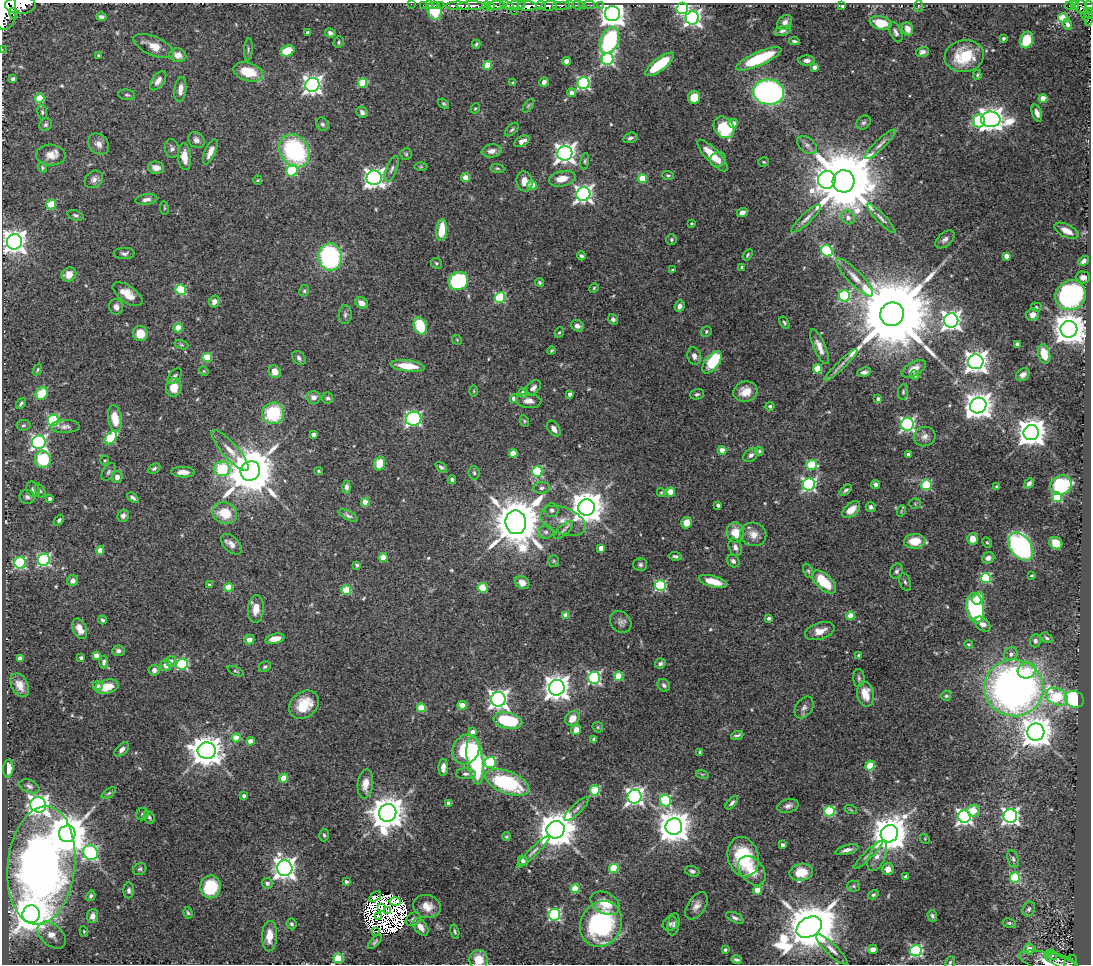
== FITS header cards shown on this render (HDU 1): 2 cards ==
NAXIS1  =                 1089
NAXIS2  =                  962

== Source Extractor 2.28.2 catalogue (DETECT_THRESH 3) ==
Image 1089 x 962 px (HDU 1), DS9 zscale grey, 1 PNG px = 1 image px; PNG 1093 x 966 px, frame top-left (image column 1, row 962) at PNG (2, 3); each listed source drawn as its Kron ellipse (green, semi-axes under 4 px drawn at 4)
Background 1.56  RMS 0.021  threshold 0.0628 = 3 sigma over >= 5 px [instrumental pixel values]
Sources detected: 562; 25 with non-positive FLUX_AUTO (blend fragments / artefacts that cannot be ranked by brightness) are neither listed nor drawn; of the other 537, the 500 brightest by FLUX_AUTO listed and drawn (37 fainter detections omitted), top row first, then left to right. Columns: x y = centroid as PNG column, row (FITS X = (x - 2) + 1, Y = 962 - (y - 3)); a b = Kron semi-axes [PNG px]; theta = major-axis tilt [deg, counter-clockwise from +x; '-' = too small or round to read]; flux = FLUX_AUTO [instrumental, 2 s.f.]
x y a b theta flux
411 4 2 2 - 23
20 5 15 8 2 5300
423 5 2 2 - 21
429 5 2 2 - 29
436 5 3 3 - 110
440 5 2 2 - 34
496 5 8 3 3 980
507 5 7 4 -18 670
515 5 10 3 6 1100
541 5 5 3 - 850
561 5 9 3 0 500
569 5 3 2 - 140
578 5 6 3 -7 70
583 5 2 2 - 13
589 5 5 2 - 32
600 5 2 2 - 16
1075 5 4 3 - 290
458 6 12 4 -1 3300
471 6 15 3 1 2900
486 6 5 2 - 230
491 6 4 3 - 390
527 6 9 5 -1 4500
549 6 8 5 7 2600
842 6 4 3 - 2.7
918 6 6 4 88 1.8
1070 6 4 3 - 170
1081 7 6 6 - 530
1089 7 6 3 -80 730
682 8 6 5 - 230
5 10 20 11 88 12000
435 11 9 7 -73 49
514 11 2 2 - 150
1088 13 5 3 - 200
13 14 5 3 - 840
612 14 7 7 - 1800
1085 16 4 3 - 210
101 17 5 4 - 5.4
1089 17 9 3 84 330
692 18 7 6 - 500
1063 18 4 4 - 52
785 22 8 6 46 5.7
881 23 11 6 -12 33
1067 24 6 4 -71 3.9
908 29 6 5 - 13
782 31 8 4 15 3.5
896 32 11 5 -67 4.9
308 33 4 3 - 6.2
330 33 5 4 - 4.8
1003 38 3 3 - 3.3
1026 40 8 6 67 39
609 41 14 9 67 180
794 41 5 3 - 2.6
339 42 6 5 - 2.6
476 44 5 3 - 2.2
154 46 22 9 -23 18
2 49 2 2 - 17
248 49 11 3 86 2.7
287 51 7 5 24 28
922 52 6 5 - 5
98 55 4 3 - 2
178 55 8 6 -14 10
964 56 20 16 11 62
607 59 6 6 - 270
759 59 24 7 24 85
566 61 4 4 - 8.1
807 61 8 5 -1 6
659 64 17 6 37 67
487 65 4 4 - 33
814 67 4 4 - 6.7
248 72 15 9 -16 39
977 75 5 4 - 1.9
13 79 3 3 - 3.9
158 81 11 6 53 9.5
544 82 5 4 - 6.2
362 83 5 4 - 56
513 83 4 3 - 2.7
583 83 6 6 - 250
312 85 7 7 - 740
180 89 12 6 83 11
768 92 15 12 -4 450
571 93 4 4 - 8.6
127 95 8 5 -9 2.8
694 97 6 6 - 26
40 98 5 4 - 51
1043 98 4 4 - 20
443 104 6 4 -38 2.3
528 106 8 4 54 2.1
475 108 5 3 - 1.6
42 112 7 5 -81 2.9
362 112 6 5 - 4.6
1037 113 9 4 -69 7.6
991 119 10 8 -4 1300
979 121 7 6 - 97
733 123 5 4 - 12
863 123 8 6 42 3.7
322 124 7 6 - 3.5
46 125 7 6 - 3.6
724 127 12 9 -52 65
512 130 8 5 45 2.9
630 138 7 5 16 3.9
196 140 9 7 -40 6
522 141 8 5 29 8.8
99 144 11 9 -46 9
880 144 20 5 44 8.2
807 145 11 7 -40 5.9
172 148 9 7 -77 4.6
295 151 17 14 -53 180
492 151 10 6 7 9.3
210 152 13 5 65 9.9
565 153 7 7 - 900
406 154 6 5 - 2.5
51 155 15 10 -2 16
712 155 21 7 -47 30
184 157 13 6 -85 16
718 159 8 7 - 11
585 161 8 4 80 2.5
764 162 5 4 - 1.8
42 167 5 4 - 2.1
421 167 6 4 1 1.8
156 168 8 6 -10 9.5
497 168 7 4 -6 2.2
392 169 13 5 69 5.5
292 171 6 5 - 100
668 175 6 4 -3 2.2
465 177 4 4 - 24
374 178 7 7 - 760
94 179 10 8 36 6.6
562 179 13 7 13 18
642 179 4 4 - 45
258 180 5 4 - 1.5
827 180 9 8 - 470
525 181 10 8 -77 13
844 181 11 11 - 18000
532 185 5 4 - 27
583 194 7 7 - 560
146 200 11 5 7 5.7
51 204 5 4 - 56
164 208 7 3 -82 1.7
742 212 6 4 23 6.4
75 215 8 5 -19 3.2
848 217 7 6 - 5.9
806 218 20 5 43 7.8
881 218 20 4 -46 6.5
691 224 4 4 - 1.8
442 230 11 5 85 32
1066 231 13 6 -26 14
945 239 11 6 41 5.7
671 240 5 5 - 2.6
14 242 8 7 - 1300
827 251 6 5 - 140
124 253 10 5 1 3.9
747 255 6 3 57 1.9
581 256 4 4 - 2.9
1006 256 4 4 - 11
330 257 14 11 -78 220
1083 261 6 4 44 5.9
436 263 5 5 - 2.5
742 267 4 4 - 4.1
672 270 3 3 - 1.7
69 274 7 6 - 16
855 277 25 7 -46 14
1083 277 7 6 - 7.8
458 281 10 9 - 150
540 282 4 3 - 2.5
594 288 5 4 - 1.8
181 290 5 5 - 95
304 291 6 4 77 2.4
128 294 17 8 -35 20
1071 295 16 14 39 250
844 296 6 5 - 140
500 298 5 5 - 120
214 302 6 5 - 6.7
362 303 7 5 -33 9.2
680 306 6 5 - 6.6
116 307 8 7 - 6.8
1036 307 5 4 - 1.9
892 314 12 11 - 32000
345 315 9 6 86 4
1033 315 6 6 - 8.8
613 319 5 5 - 4.2
951 321 7 7 - 790
784 323 7 4 -59 2.3
420 326 9 6 -70 54
577 326 6 5 - 5.8
178 328 4 4 - 33
1069 329 8 8 - 2800
706 331 5 5 - 2.4
559 332 5 4 - 1.9
140 334 7 7 - 25
457 340 5 4 - 1.8
1017 344 4 4 - 4.3
181 345 7 4 -18 2
819 347 18 6 -66 13
551 350 4 3 - 1.5
1044 354 10 6 -78 27
694 356 9 6 -74 6.9
207 357 5 4 - 64
299 358 7 6 - 4.9
712 362 13 6 50 87
976 362 7 7 - 1100
841 365 22 4 44 8.8
407 366 17 5 -6 31
818 369 4 4 - 48
914 369 13 6 28 12
38 370 6 4 68 2
204 371 5 4 - 1.6
275 372 6 5 - 14
864 372 7 4 10 5.4
915 375 5 4 - 4.9
1023 375 7 5 39 6
175 376 9 5 51 3.7
174 387 9 7 81 21
533 388 9 6 43 5.6
474 391 5 3 - 1.5
745 392 12 10 16 21
903 392 8 5 81 2.5
523 393 5 4 - 10
42 394 7 5 52 41
570 394 4 4 - 7.3
697 394 7 5 17 2.9
313 397 7 6 - 6.5
328 398 5 5 - 3
514 399 4 4 - 11
878 399 4 3 - 5.4
529 401 13 7 -4 9.1
21 403 6 3 54 3.1
770 406 4 4 - 3.7
978 406 8 7 - 1800
273 413 11 10 - 87
115 419 13 7 -80 28
413 419 8 7 - 300
53 420 6 5 - 160
524 421 6 4 -62 1.9
907 424 6 6 - 350
23 425 7 5 5 2.8
65 427 15 6 1 6.2
554 429 9 5 -56 7.8
1031 433 8 7 - 2100
313 435 4 4 - 8.4
925 437 11 9 23 8.9
111 438 7 5 52 87
39 442 7 6 - 390
230 450 26 8 -48 18
722 450 4 4 - 15
759 451 4 4 - 2.5
513 453 4 4 - 28
908 454 3 3 - 5.1
751 455 8 6 39 5
43 459 8 8 - 66
105 460 5 3 - 1.5
379 463 7 5 72 29
812 465 5 5 - 86
441 467 7 4 -37 3.2
154 469 7 4 27 2.9
222 469 8 7 - 110
250 471 10 9 - 8600
319 471 4 3 - 1.8
537 471 5 5 - 110
108 472 9 5 58 3.9
183 472 12 5 -1 12
474 473 6 5 - 2.8
117 477 6 5 - 7.1
452 480 4 3 - 3.7
1029 483 5 3 - 4.4
875 484 5 4 - 5.7
809 485 6 6 - 290
926 485 5 5 - 100
1061 485 11 9 30 150
346 487 6 4 89 4.5
996 487 3 3 - 2
542 488 8 6 7 4.8
33 489 8 6 -69 5.3
846 490 7 3 38 2.8
40 491 7 4 -63 2.5
661 492 4 4 - 1.6
671 492 4 4 - 35
27 497 8 7 - 4.4
1057 497 5 5 - 76
133 498 6 3 -41 4
50 499 4 3 - 4
365 502 4 4 - 32
915 504 5 5 - 2
718 505 4 3 - 3.7
586 507 8 8 - 3300
871 507 5 5 - 4.3
552 510 7 6 - 5.2
851 510 10 6 40 18
901 511 6 3 71 1.5
225 513 12 10 -21 41
348 515 10 4 -26 4.1
123 516 6 5 - 5.6
59 520 6 4 48 3.4
563 521 24 13 -21 25
516 522 12 10 -85 8900
686 523 6 5 - 14
563 530 12 5 42 4.9
546 532 7 6 - 4.8
735 532 10 8 -80 26
753 534 13 11 -20 14
972 539 5 5 - 18
915 541 11 7 4 34
987 543 6 4 -61 1.9
1056 543 7 6 - 26
231 544 13 7 -45 8.9
735 547 9 6 -66 5.9
1021 547 16 10 -55 300
601 548 4 4 - 14
100 550 4 4 - 13
675 556 7 4 -7 2.8
383 558 4 4 - 33
988 558 6 5 - 6.1
44 560 6 6 - 250
554 561 6 5 - 2.5
733 561 7 5 -43 5.1
20 563 6 6 - 170
357 565 4 3 - 2.3
640 565 7 6 - 3.7
808 571 7 4 -68 2.6
896 571 8 6 65 3.8
1032 575 3 3 - 1.6
986 578 5 5 - 120
73 581 5 5 - 7.2
713 581 15 5 -15 28
824 582 15 7 -43 51
905 582 9 5 -73 3.3
522 583 7 6 - 13
210 585 4 3 - 4.5
660 586 5 5 - 150
229 587 4 4 - 41
483 588 5 5 - 63
346 590 5 4 - 64
978 598 7 5 54 22
975 608 15 8 -82 180
256 609 14 8 85 18
566 615 4 4 - 13
850 616 4 4 - 27
769 618 4 3 - 4.7
102 620 4 3 - 3.4
621 622 12 9 -45 6.9
983 624 9 6 -43 8.6
80 629 11 6 -66 13
820 631 15 8 17 15
1047 638 7 4 -32 3.1
275 639 10 5 13 16
249 640 5 5 - 11
1035 641 6 5 - 4.1
968 644 4 4 - 1.8
118 651 6 5 - 3.9
1011 654 7 6 - 5.7
96 655 4 4 - 9.6
859 656 4 4 - 5.9
20 658 4 4 - 13
81 658 3 3 - 3.7
171 661 5 5 - 9.2
104 662 6 4 85 3.8
660 663 5 4 - 3.6
182 664 6 5 - 130
166 665 6 5 - 9.7
265 667 6 5 - 2.6
154 670 5 5 - 6.3
1027 670 9 8 - 22
236 671 8 4 -24 2.2
619 676 4 4 - 56
594 678 6 6 - 250
859 678 9 5 -89 3.4
20 685 13 8 -62 14
664 685 7 5 -46 3.4
98 686 5 4 - 3.5
107 687 12 7 13 29
557 688 8 7 - 1600
1014 688 29 28 - 770
865 694 12 8 -79 26
946 696 5 5 - 2.1
1057 697 11 8 -28 100
498 699 7 7 - 780
1074 699 10 8 -27 170
304 705 16 12 38 37
462 705 4 4 - 23
421 708 4 4 - 41
804 708 12 8 55 6.7
572 718 8 6 49 15
508 721 14 8 -12 90
598 727 6 5 - 2
576 730 5 5 - 12
473 732 4 4 - 13
1036 732 8 8 - 2600
737 735 6 3 18 3.2
236 738 4 4 - 30
594 739 4 3 - 3.5
250 741 4 4 - 18
466 749 15 13 63 66
122 750 9 5 45 5.5
207 751 9 8 - 2600
700 752 4 3 - 1.9
475 760 24 8 -82 190
490 762 6 5 - 110
870 766 5 4 - 43
443 767 8 4 88 7.5
8 769 9 5 86 13
466 774 10 5 0 4.6
702 774 6 4 -18 1.7
284 778 4 4 - 31
507 782 23 11 -21 120
365 784 14 7 83 17
29 786 10 6 -23 4.8
595 791 5 5 - 79
109 793 8 4 35 2.9
244 796 4 3 - 4.7
634 797 7 6 - 610
665 800 6 5 - 120
448 803 4 4 - 6.9
732 803 8 4 48 3.7
38 805 8 7 - 910
788 806 11 6 14 6.4
577 809 16 5 43 6.1
851 810 6 4 -19 1.7
829 811 5 5 - 120
974 811 6 6 - 23
388 813 9 8 - 3400
142 814 6 6 - 2.9
1010 816 7 6 - 520
149 817 6 5 - 2.8
964 817 6 6 - 490
674 827 8 8 - 3000
556 830 9 8 - 4100
67 834 8 8 - 5700
889 834 9 8 - 3800
324 835 6 4 -87 2.7
506 836 4 4 - 1.6
925 839 5 4 - 1.6
783 845 4 4 - 4
847 850 12 4 15 6.7
533 852 23 4 45 6.5
91 853 8 7 - 260
868 855 19 4 44 5.7
877 856 16 8 66 11
743 857 20 15 -74 83
1013 859 9 5 -74 3.5
523 861 5 4 - 4
41 865 59 33 84 1200
285 868 8 7 - 1100
614 868 5 4 - 71
140 869 7 5 29 2.9
888 869 6 6 - 9.7
692 871 7 5 -16 3.7
752 871 17 11 -49 24
801 872 12 8 10 32
905 877 4 3 - 2.8
1015 878 5 5 - 100
346 882 4 3 - 3
267 883 5 5 - 5.2
854 886 6 5 - 2.5
211 887 11 10 - 70
575 889 4 4 - 48
129 890 8 5 90 3.8
757 890 4 4 - 31
873 895 5 4 - 2.4
91 896 5 4 - 3.1
375 896 6 3 35 5.8
395 901 5 3 - 6
605 903 15 10 -27 28
427 906 14 11 -16 17
697 906 15 9 57 11
381 908 4 2 - 1.5
1029 909 7 6 - 4.2
387 910 2 2 - 3.7
188 913 6 4 -73 2.3
31 914 9 8 - 3500
554 915 6 5 - 200
92 916 7 5 86 9.3
378 916 3 2 - 1.6
932 916 6 4 -72 2.9
735 918 9 5 -25 4.2
413 919 8 6 36 4.8
1009 923 7 4 -8 3
292 924 5 5 - 2.8
601 924 23 20 61 230
670 924 8 6 47 3.7
674 924 11 5 80 4.9
421 927 10 6 -54 11
809 927 13 9 30 8200
84 931 5 4 - 1.7
375 931 3 2 - 2
455 932 7 4 -76 2.3
52 935 16 10 -41 15
269 936 15 7 87 19
375 942 9 4 46 3
832 949 21 5 -44 10
1029 949 5 5 - 16
725 950 4 3 - 2.4
873 950 5 4 - 12
916 951 6 5 - 210
1052 955 6 3 -49 11
338 958 5 5 - 78
479 960 10 9 - 24
737 960 5 3 - 3.5
1061 961 18 6 -20 7.7
950 962 6 4 66 2.2
1070 962 8 5 50 230
1050 963 32 9 -15 25
At the frame edge (FLAGS 8, measured only in part): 11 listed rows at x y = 411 4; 20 5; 1089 7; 5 10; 1089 17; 2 49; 338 958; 479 960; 950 962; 1070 962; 1050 963
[37 fainter detections neither listed nor drawn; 25 non-positive-flux detections neither listed nor drawn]